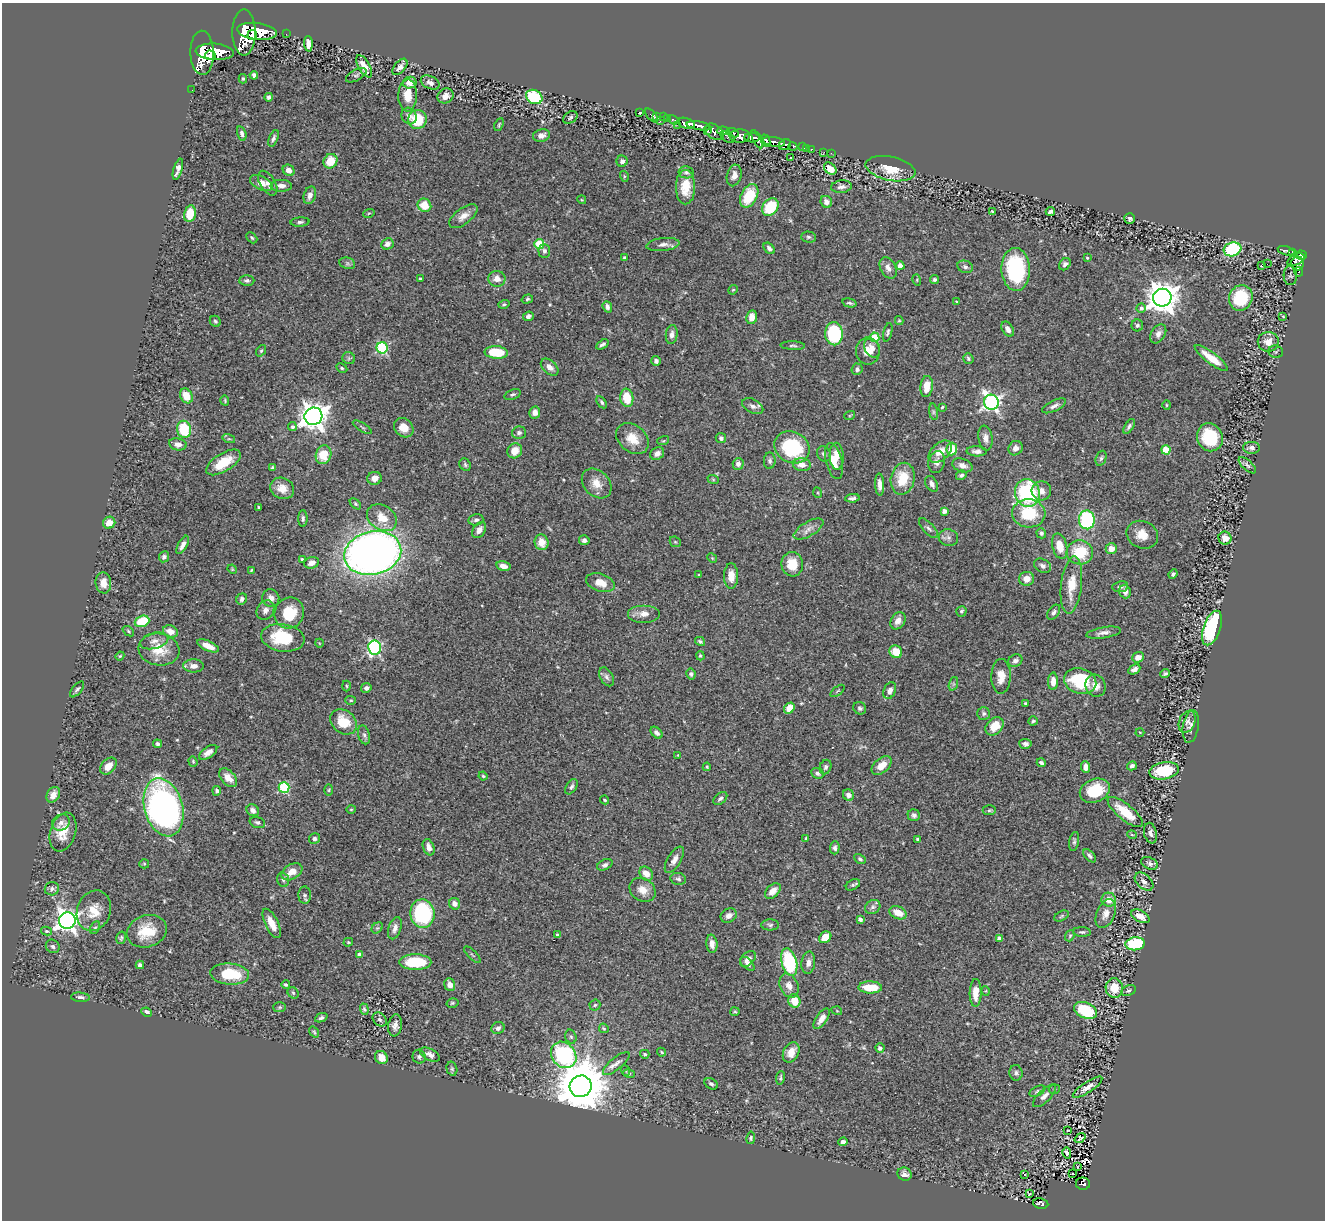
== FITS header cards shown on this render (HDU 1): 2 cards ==
NAXIS1  =                 1323
NAXIS2  =                 1218

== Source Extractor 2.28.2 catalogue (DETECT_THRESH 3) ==
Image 1323 x 1218 px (HDU 1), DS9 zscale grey, 1 PNG px = 1 image px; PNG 1327 x 1222 px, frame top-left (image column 1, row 1218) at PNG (2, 3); each listed source drawn as its Kron ellipse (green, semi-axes under 4 px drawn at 4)
Background 0.597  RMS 0.028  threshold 0.0835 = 3 sigma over >= 5 px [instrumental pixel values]
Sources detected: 463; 1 with non-positive FLUX_AUTO (blend fragments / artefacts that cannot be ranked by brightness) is neither listed nor drawn; the other 462 listed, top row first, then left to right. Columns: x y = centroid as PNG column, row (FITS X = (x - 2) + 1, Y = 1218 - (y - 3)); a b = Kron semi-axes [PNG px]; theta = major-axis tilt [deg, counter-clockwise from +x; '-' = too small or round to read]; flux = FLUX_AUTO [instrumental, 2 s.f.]
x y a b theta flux
257 31 20 8 -7 3200
244 32 23 11 90 3800
286 34 2 2 - 8.5
252 35 5 5 - 670
308 44 8 4 -86 13
215 52 19 8 -4 3000
202 53 22 11 -88 3200
210 55 5 5 - 660
364 66 12 5 -60 21
400 67 9 5 50 8.4
254 75 4 4 - 5.7
356 75 11 5 28 4.5
243 79 5 3 - 2.7
410 83 7 6 - 15
430 83 10 6 -26 7.6
192 90 2 2 - 4.4
408 95 16 9 89 28
446 96 8 7 - 11
269 97 4 3 - 4.7
534 97 8 6 -30 99
639 112 3 3 - 9.3
652 115 8 4 -49 8.1
409 116 8 7 - 7.4
570 117 8 5 32 4.1
657 117 3 2 - 26
663 117 2 2 - 15
667 118 3 2 - 8.5
417 120 9 9 - 64
661 120 3 2 - 16
674 120 6 3 -24 46
686 123 9 5 -19 980
499 124 7 3 64 2.2
678 125 2 2 - 5.7
699 126 12 4 -10 930
707 131 3 3 - 160
723 131 6 4 -4 480
714 132 10 7 -33 500
242 133 7 4 -74 5.7
733 133 6 3 -21 240
541 135 8 6 14 9.5
740 136 10 6 2 840
728 137 7 4 -32 210
273 138 9 4 68 4.7
752 138 8 4 -1 1100
757 139 10 4 -63 620
766 141 6 4 -66 460
774 142 11 4 -10 1100
785 145 6 5 - 220
793 146 4 3 - 120
803 147 3 2 - 32
807 148 3 2 - 4.5
812 149 2 2 - 5.2
824 152 3 2 - 5.6
831 153 2 2 - 4.5
790 158 3 2 - 1.6
330 161 7 6 - 38
622 161 5 5 - 7.5
178 169 11 4 73 9.5
830 169 7 5 -44 23
890 169 25 12 -11 42
289 170 6 5 - 12
686 172 7 6 - 4.3
734 175 11 7 74 10
624 176 5 3 - 2.2
261 183 12 6 -26 19
268 183 14 7 -59 9.7
281 186 10 6 -2 11
685 187 17 9 90 33
841 187 10 6 5 7.1
310 195 9 6 73 11
749 196 12 8 62 69
582 200 4 3 - 1.8
826 202 6 5 - 9.9
424 205 7 6 - 35
770 207 9 7 52 79
1050 211 5 3 - 6.5
992 212 4 3 - 2.5
369 213 6 3 18 1.8
190 214 8 5 78 45
463 216 17 8 37 15
1130 219 5 5 - 4.7
300 222 9 4 4 4.9
808 237 7 5 -2 4.2
252 238 6 4 -45 2.9
387 244 6 5 - 9.7
539 244 5 5 - 77
663 244 16 6 6 11
769 248 6 4 -46 5.9
1232 249 9 7 17 160
544 251 7 6 - 5.9
1286 251 9 4 -16 130
1293 252 3 3 - 100
1301 255 5 4 - 250
624 258 3 3 - 3.1
1087 258 3 3 - 1.7
1296 260 9 5 26 430
347 263 8 5 -18 4.4
1065 264 6 5 - 5.2
1267 264 2 2 - 3700
1297 264 7 6 - 260
900 266 4 4 - 18
1261 266 3 3 - 58
965 267 8 6 -21 5.8
888 268 11 7 -64 12
1016 269 21 14 -87 170
1299 272 4 3 - 26
1290 275 9 6 -88 4.2
420 279 3 3 - 2.5
497 279 8 8 - 16
934 279 4 4 - 3.6
247 280 7 5 1 4.5
917 280 5 3 - 2
733 290 5 4 - 2.2
1162 298 9 9 - 3100
1241 298 13 11 64 99
527 299 6 4 18 3
957 302 4 3 - 2.1
849 303 7 3 -15 3.3
504 304 6 4 16 2.6
607 307 6 4 -70 6.4
1141 308 4 4 - 6.7
528 316 5 4 - 6.7
1283 316 3 2 - 1.7
752 317 7 5 78 16
215 321 6 5 - 3.6
899 321 4 4 - 2
1137 325 6 6 - 3.6
1008 329 8 5 -58 10
888 332 9 4 75 4.1
834 334 11 8 -87 150
1158 334 10 7 57 9.6
672 335 10 6 83 8.1
874 337 5 5 - 58
1268 342 10 10 - 19
602 344 7 4 33 4.7
793 346 12 3 -2 3.7
382 348 5 5 - 170
872 348 10 7 -62 10
261 351 6 4 53 2.9
868 351 13 12 - 24
496 352 11 6 -4 67
1276 352 7 6 - 4.1
349 358 6 6 - 3.8
968 358 5 5 - 3.5
1211 358 20 5 -37 32
656 361 5 4 - 6.5
550 367 10 6 -43 12
342 368 6 4 -28 2.6
857 369 6 5 - 5
927 386 10 6 84 26
512 394 8 5 22 3.9
186 396 8 6 -60 24
627 398 9 6 -81 42
225 400 5 3 - 2.1
602 402 7 4 -57 3.8
991 402 8 7 - 620
1167 405 5 4 - 2.1
753 406 11 7 -27 7.9
1054 406 13 5 26 8
942 407 3 3 - 2
535 412 6 5 - 11
933 412 8 4 -82 3.9
850 415 5 3 - 1.8
313 416 9 8 - 2200
1129 426 8 4 57 4.5
292 427 4 4 - 6.4
362 427 11 3 -32 3
404 428 11 8 -44 23
184 429 8 7 - 75
519 433 7 6 - 5.4
1210 437 14 12 -64 81
721 438 5 5 - 4.7
985 438 12 7 -82 11
229 439 6 4 -17 2.9
632 439 18 13 -40 31
663 441 6 3 18 2.3
178 444 9 6 -12 11
792 447 18 15 -30 130
1015 448 7 7 - 9.4
1252 448 8 6 -1 7.4
952 449 6 5 - 42
1166 450 4 4 - 71
515 451 8 7 - 24
977 451 10 5 -2 7.5
940 452 14 8 42 23
657 454 7 6 - 8
824 454 8 6 -55 5.2
324 455 9 7 71 46
837 456 13 7 -88 17
1101 458 8 5 70 4.1
770 461 8 6 87 4.9
834 461 18 8 -76 25
223 462 19 9 32 49
937 462 11 8 76 9.8
738 464 6 5 - 7.6
465 465 6 5 - 3.4
802 465 9 6 -6 16
962 465 10 6 -19 12
1247 465 11 4 -42 5.3
273 468 4 4 - 4
961 475 5 4 - 4.7
374 478 7 6 - 10
713 479 6 4 -19 2
903 479 16 12 77 55
597 483 17 12 -45 24
880 484 11 4 -88 9.9
932 484 8 5 -61 8.1
282 488 12 10 -25 21
1041 491 9 9 - 12
818 493 5 3 - 1.9
1027 493 14 12 -75 170
852 498 7 4 6 5
355 504 7 4 -45 3
259 507 3 2 - 2.1
944 511 4 4 - 9.8
1029 513 16 14 -4 75
303 518 8 4 -90 4.6
382 518 16 12 -34 34
476 520 7 5 14 5
1087 520 9 8 - 150
109 523 6 6 - 21
929 528 12 5 -47 5.4
808 529 16 7 30 12
479 530 9 6 56 12
1041 533 5 5 - 3.5
1142 535 16 13 -22 26
948 538 10 8 -15 8.1
1225 538 6 6 - 14
584 540 5 5 - 7.4
541 542 8 7 - 22
675 542 6 5 - 2.9
183 545 10 4 61 9.1
1060 546 13 7 -77 28
1111 549 5 5 - 20
1080 552 13 12 - 67
373 553 29 21 13 1500
164 557 5 5 - 5.6
712 558 5 4 - 2.2
302 559 3 3 - 3
312 563 7 5 21 11
792 564 12 10 -82 39
503 566 7 4 -14 13
1042 566 9 6 -27 7.3
232 569 5 4 - 1.8
251 570 4 3 - 1.9
1173 574 5 4 - 3.6
699 575 3 2 - 1.5
731 576 12 7 90 20
1027 579 7 7 - 18
103 583 11 8 -84 19
600 583 15 8 -17 25
1071 585 29 10 83 45
1120 587 8 5 8 5.6
1125 592 7 5 -72 9.9
271 598 9 8 - 11
242 599 6 5 - 6
265 610 10 8 59 9.4
961 611 5 5 - 3.6
1054 612 8 5 54 5.3
289 613 16 14 60 62
644 614 16 9 0 16
142 621 7 5 20 61
898 621 9 7 57 11
1212 628 18 8 71 280
128 631 6 4 -38 2.9
170 631 8 5 -23 16
1104 633 17 5 9 9.8
283 638 22 13 -8 95
154 641 14 8 14 11
700 641 5 3 - 3.1
319 643 4 3 - 1.3
208 646 12 5 -23 19
375 648 7 6 - 320
159 650 20 16 -9 44
896 652 7 6 - 35
120 656 4 3 - 2.1
700 656 4 4 - 2.4
1138 657 6 5 - 14
1015 661 7 6 - 7.3
193 666 10 6 -1 12
1134 669 6 4 30 7.1
691 674 5 4 - 4.2
1165 674 5 3 - 3.6
1001 676 17 9 89 21
606 677 10 6 -60 6.7
1053 681 9 5 88 14
1080 681 16 12 -17 120
953 684 7 4 72 3.5
346 686 5 3 - 1.8
1095 686 11 10 - 17
366 688 5 4 - 6.3
77 689 10 4 50 4.2
838 691 8 2 40 1.9
890 691 8 6 67 10
351 700 5 4 - 2.5
1026 703 4 3 - 2.4
789 708 6 5 - 29
860 708 7 6 - 4.7
984 714 6 6 - 4.7
1033 721 5 4 - 3.2
343 722 14 11 -40 46
1187 722 11 8 67 7.7
994 726 10 7 46 33
1191 726 16 8 81 9.7
1140 732 4 3 - 1.4
657 733 7 4 -44 5.9
364 735 9 6 -74 6.1
158 744 4 3 - 4
1025 744 6 5 - 6.6
208 752 10 5 35 11
678 755 3 3 - 1.4
193 761 5 4 - 2.3
1041 763 4 3 - 4.8
882 765 12 7 40 20
108 766 10 6 46 18
1132 766 5 4 - 5.2
707 767 4 3 - 2
826 767 7 5 69 4.9
1086 767 6 4 -84 13
1164 771 15 8 10 86
817 773 6 5 - 4.9
483 776 4 4 - 2.6
228 778 11 7 -48 17
571 787 8 5 57 4.7
284 788 5 5 - 150
329 790 6 4 88 2.2
217 791 5 4 - 4.7
1095 791 15 11 22 61
53 795 8 6 59 16
848 795 6 5 - 8.5
720 798 8 5 40 5.3
605 800 4 3 - 2.2
164 807 29 19 -74 710
351 809 4 4 - 2
253 810 6 5 - 8
989 810 7 5 4 3
1125 812 22 8 -39 48
914 815 6 5 - 5.4
257 822 8 5 -17 4.5
61 823 9 7 27 8.3
63 832 20 12 72 37
1150 833 10 6 -77 7.6
1132 835 5 3 - 1.7
806 838 4 3 - 1.8
314 839 5 5 - 5.7
918 839 3 3 - 3.2
1074 842 9 5 81 3.8
429 847 8 5 -71 10
835 848 6 5 - 5.2
1090 856 8 4 -46 4.9
860 859 6 4 -28 3.4
674 860 15 6 59 13
1150 863 9 5 -25 6
144 864 5 4 - 2.4
605 865 8 5 25 4.8
292 872 11 7 30 22
646 874 7 6 - 14
678 879 8 6 -10 4.5
283 880 7 5 -71 4.6
1144 882 11 7 -43 8.9
853 885 7 5 28 3.7
52 889 7 6 - 6
643 890 14 11 -35 19
773 891 9 6 43 14
305 895 9 6 -87 4.9
1109 900 7 7 - 19
454 904 6 5 - 9.9
873 907 8 6 35 5.7
94 911 21 16 69 39
898 913 9 6 -21 27
422 914 14 12 -83 200
1106 914 15 9 67 15
729 915 8 6 29 9.7
1062 916 7 5 28 3.2
1140 916 10 5 -27 17
860 919 4 3 - 6.4
67 920 8 8 - 1300
272 923 16 6 -64 25
770 925 9 5 0 4.5
95 928 6 4 60 3
377 928 6 5 - 3.1
395 928 11 6 72 9.5
47 931 5 4 - 4.2
147 931 20 16 19 52
1082 932 9 4 -4 4.3
558 935 4 3 - 3.3
1070 936 6 4 68 2.6
825 937 6 5 - 26
121 938 6 4 73 3
999 938 4 4 - 11
348 942 5 4 - 2
712 944 9 5 -85 12
1135 944 10 6 6 110
53 946 7 6 - 5
360 955 4 4 - 11
472 955 11 3 -45 2.6
748 959 9 6 45 9.8
415 962 16 8 -1 72
789 962 14 7 -76 150
808 963 11 7 83 11
747 964 8 5 -41 6.8
140 965 4 4 - 5.9
230 974 19 10 -5 75
286 985 4 3 - 3.2
450 985 6 5 - 15
789 986 13 9 -65 15
870 987 12 6 -1 51
1114 988 10 8 -80 33
986 991 5 3 - 1.7
1128 991 7 5 25 3.9
293 993 6 5 - 3.1
976 993 14 6 89 24
80 997 9 4 -5 5.7
794 1001 7 6 - 36
452 1003 6 4 15 2.7
595 1005 5 5 - 3.1
280 1007 6 5 - 3
364 1009 6 4 -70 3.2
1085 1010 12 7 -25 84
837 1011 5 3 - 1.4
147 1012 5 4 - 7
735 1012 4 4 - 2.4
321 1018 6 4 22 4.8
380 1019 8 6 -44 4.8
822 1019 12 5 55 13
395 1025 11 7 82 10
498 1028 7 6 - 5.8
604 1028 5 4 - 2.4
314 1032 6 4 -55 2.6
571 1037 7 5 -74 3.9
880 1048 4 4 - 7.4
662 1052 4 3 - 2.3
791 1052 11 7 62 19
645 1054 4 4 - 3.6
430 1055 10 5 -27 9
564 1055 14 11 -51 230
419 1057 7 6 - 5
381 1058 7 6 - 18
616 1064 16 6 40 11
452 1069 7 5 -75 3.2
625 1070 5 4 - 2.3
1016 1073 8 6 -77 5.2
629 1074 6 4 -12 2.4
780 1078 7 3 82 3
711 1084 7 5 -31 5.1
581 1086 11 10 - 12000
1088 1087 17 5 33 12
1054 1089 5 4 - 2.7
1037 1091 8 4 25 3.7
1044 1096 15 6 44 9.8
1068 1130 3 2 - 1.3
751 1138 6 4 81 3.4
1080 1138 6 4 39 0.79
843 1142 4 4 - 11
1067 1153 6 3 -80 62
1077 1167 3 2 - 1.3
1072 1173 3 2 - 5.9
905 1174 7 6 - 7.2
1025 1174 3 3 - 19
1083 1184 7 6 - 110
1030 1194 3 2 - 2.9
1041 1204 8 5 -9 100
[1 non-positive-flux detection neither listed nor drawn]